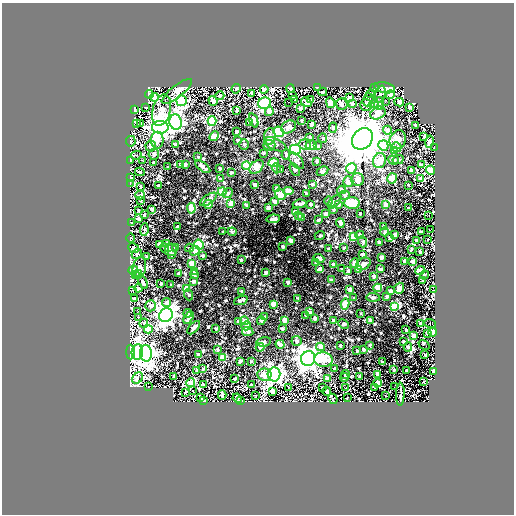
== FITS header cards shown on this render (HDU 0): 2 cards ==
NAXIS1  =                  512 / length of data axis 1
NAXIS2  =                  512 / length of data axis 2

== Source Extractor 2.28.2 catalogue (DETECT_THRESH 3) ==
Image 512 x 512 px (HDU 0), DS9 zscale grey, 1 PNG px = 1 image px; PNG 516 x 516 px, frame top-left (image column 1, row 512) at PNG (2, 3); each listed source drawn as its Kron ellipse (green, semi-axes under 4 px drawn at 4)
Background -0.034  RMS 0.013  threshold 0.04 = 3 sigma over >= 5 px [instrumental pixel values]
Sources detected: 350; all 350 listed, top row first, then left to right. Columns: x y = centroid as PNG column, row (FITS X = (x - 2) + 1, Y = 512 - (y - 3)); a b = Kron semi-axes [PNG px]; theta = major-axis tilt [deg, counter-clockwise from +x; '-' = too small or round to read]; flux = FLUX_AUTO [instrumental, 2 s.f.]
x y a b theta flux
318 87 3 2 - 0.87
375 88 4 4 - 1.1
385 88 10 5 -12 2.9
236 89 5 4 - 1.4
264 89 4 3 - 4.2
290 89 4 3 - 1.2
177 91 19 6 38 14
323 92 4 2 - 2.3
251 93 3 3 - 2.1
149 94 4 4 - 5.1
370 94 4 3 - 1.7
380 94 8 5 74 2.7
390 95 4 4 - 16
220 96 4 4 - 3.2
292 96 3 3 - 2.2
154 97 4 4 - 50
349 98 3 3 - 2.8
295 99 3 3 - 1.5
311 100 4 3 - 5
368 100 6 5 - 2.6
182 101 5 5 - 99
213 101 5 4 - 7.8
288 102 2 2 - 1.2
306 102 6 3 -31 4.5
385 102 2 2 - 3.1
399 102 5 4 - 3.3
264 103 6 5 - 92
330 103 5 4 - 15
352 103 4 3 - 2
379 103 6 5 - 1.9
342 104 5 5 - 1.9
374 104 5 4 - 1.4
366 105 6 5 - 2.2
145 107 3 3 - 1.1
410 107 4 3 - 4.9
300 108 3 3 - 2
134 110 3 2 - 1.3
161 110 16 9 75 16
236 111 3 3 - 1.1
269 111 4 4 - 2.1
378 113 8 6 26 5.5
254 120 7 4 -70 2.4
301 120 3 2 - 1
212 121 4 4 - 44
176 122 7 6 - 140
249 122 4 3 - 6.4
137 123 3 2 - 2.2
140 123 2 2 - 8
311 124 3 3 - 4.1
415 125 3 3 - 1
160 127 8 6 -1 330
288 127 8 6 32 3.1
333 128 5 4 - 1.7
387 130 4 4 - 4.4
236 132 3 3 - 2.2
278 132 5 5 - 39
214 136 5 4 - 10
270 136 8 5 84 3.1
309 137 4 3 - 0.84
424 137 3 2 - 0.9
323 138 4 4 - 0.93
362 139 11 9 47 2600
157 140 8 6 90 9.3
237 140 3 3 - 1.2
398 140 10 8 68 6.3
131 141 5 5 - 1.1
429 142 6 3 77 3.5
244 144 5 4 - 1.3
275 144 12 5 -25 3
305 144 6 5 - 1.8
175 145 4 4 - 1.1
269 145 6 5 - 2.4
311 145 6 5 - 3.3
383 145 5 4 - 22
151 146 5 5 - 2.9
317 146 4 3 - 0.82
396 147 5 5 - 3.6
434 148 3 2 - 29
295 150 5 5 - 47
394 151 4 3 - 3.4
263 153 2 2 - 0.68
154 154 5 5 - 2
286 154 5 3 - 1.2
136 155 5 3 - 2.5
198 157 4 3 - 0.69
398 159 5 4 - 1.7
142 160 3 2 - 9.2
393 160 5 4 - 1.9
131 161 3 2 - 0.76
296 161 9 5 -50 2.6
317 161 3 3 - 0.88
380 161 7 6 - 13
154 163 3 3 - 1.6
273 163 5 4 - 21
180 164 3 3 - 0.68
185 165 3 3 - 1.1
421 165 4 3 - 2.1
246 166 4 4 - 32
168 167 3 3 - 0.81
203 167 9 4 -38 3.1
257 167 8 5 42 6.5
219 168 3 2 - 0.83
276 168 5 3 - 0.83
351 168 5 5 - 8.3
281 169 3 2 - 1
295 170 7 3 -60 1.2
412 170 4 3 - 4
431 170 5 4 - 32
323 171 6 4 27 1.2
140 172 5 4 - 1.1
231 173 4 3 - 1.2
130 177 3 2 - 22
392 178 5 5 - 7.6
220 179 4 4 - 0.94
358 179 6 6 - 5
421 179 4 3 - 6.2
348 182 5 5 - 6
130 183 3 2 - 2.3
254 184 3 3 - 2.7
312 184 3 3 - 0.82
408 185 2 2 - 0.47
158 186 3 3 - 1.9
140 187 3 2 - 0.94
276 188 4 3 - 0.9
341 190 4 3 - 1.5
288 191 5 3 - 8.8
222 192 4 4 - 19
228 193 5 4 - 1.3
306 194 3 2 - 1
140 195 5 4 - 1.4
280 195 6 5 - 16
345 195 5 4 - 1.4
208 199 10 4 36 1.9
140 201 3 2 - 0.59
275 201 4 3 - 3
328 201 4 3 - 0.82
335 202 8 4 47 1.9
231 203 4 4 - 13
352 203 8 5 -2 14
208 204 4 4 - 2.4
300 204 7 3 8 2.6
310 204 3 2 - 0.9
339 204 4 4 - 1.2
247 205 3 3 - 1.8
386 205 4 3 - 7.4
268 207 3 3 - 1.3
191 208 5 4 - 16
408 208 3 2 - 0.73
152 209 3 3 - 1.4
138 210 3 2 - 0.68
333 210 3 2 - 0.86
295 212 3 3 - 4.6
360 213 3 2 - 0.74
325 214 3 3 - 2.7
144 215 3 2 - 0.83
299 215 3 2 - 0.96
429 215 2 2 - 5.5
302 218 3 3 - 0.99
139 219 4 3 - 1.9
273 219 7 3 8 2.4
318 220 3 3 - 1.9
131 222 3 3 - 6.3
340 223 5 3 - 6.8
177 227 3 3 - 1.5
384 227 4 3 - 1.6
431 229 2 2 - 0.69
144 230 6 3 83 1.5
422 231 4 3 - 4.8
223 232 3 2 - 0.86
232 232 4 4 - 0.97
385 232 4 4 - 0.96
320 235 5 3 - 0.76
360 235 4 3 - 2
395 235 3 3 - 1.8
353 237 4 4 - 14
130 238 4 3 - 0.83
390 238 3 3 - 1.3
428 239 3 3 - 6
417 240 4 3 - 6.3
291 241 4 3 - 7.9
363 242 5 3 - 0.94
379 242 3 3 - 1.1
166 243 4 4 - 1.2
159 244 4 3 - 3.1
199 245 5 4 - 33
283 246 3 2 - 1.1
176 247 3 3 - 2.4
133 248 6 4 -38 2.8
164 248 4 4 - 0.97
189 248 4 3 - 1.1
344 248 3 3 - 0.83
329 249 3 2 - 0.84
171 250 6 6 - 1.8
411 250 3 2 - 0.66
195 251 5 4 - 4.1
420 252 3 3 - 1.2
137 254 5 5 - 1.7
172 254 4 3 - 2.3
362 254 4 3 - 1.2
147 256 2 2 - 0.78
202 256 4 4 - 1.4
381 257 4 3 - 4.1
319 258 5 3 - 1.8
241 260 3 3 - 1
405 261 4 3 - 4.2
413 262 4 3 - 2.8
191 263 4 4 - 9.9
316 263 3 3 - 1.1
354 263 5 4 - 3
333 264 3 3 - 2.6
363 264 8 5 34 3
139 268 11 6 78 3.9
320 269 3 3 - 4.6
341 269 2 2 - 0.55
358 269 4 3 - 4.6
380 269 3 3 - 1.4
133 270 5 4 - 1.8
420 270 5 3 - 2.2
194 271 3 3 - 1.2
348 271 3 3 - 1.2
266 272 3 3 - 2.6
138 273 4 3 - 1.8
135 274 2 2 - 3.6
178 274 3 2 - 1.1
194 274 4 4 - 1.3
424 275 5 3 - 4.8
374 276 3 3 - 1.9
331 280 3 3 - 1.2
193 281 4 3 - 1.1
423 281 3 2 - 0.95
143 282 7 4 -64 3.7
288 282 3 3 - 1.9
161 284 3 2 - 0.86
171 285 3 2 - 0.85
138 288 4 3 - 2.7
187 288 4 4 - 11
378 288 4 4 - 11
399 288 5 4 - 3.6
132 290 3 2 - 3.3
350 290 3 3 - 1.9
433 290 2 2 - 2.7
242 291 3 3 - 1.5
391 291 4 3 - 3.4
189 295 5 3 - 0.9
386 296 3 3 - 1.5
373 297 7 3 -5 1
298 298 3 3 - 0.58
354 298 4 3 - 0.8
134 299 3 3 - 0.99
241 300 7 3 20 3
167 303 4 4 - 4.1
273 304 4 3 - 7.6
345 304 5 4 - 16
151 306 5 5 - 2.8
394 306 4 4 - 21
137 312 3 2 - 0.52
309 312 4 3 - 1.8
188 313 4 4 - 1.3
361 313 2 2 - 0.51
166 315 7 6 - 290
306 315 3 3 - 1.3
139 317 3 3 - 2.2
264 317 4 3 - 1.4
188 318 7 2 58 1.6
315 318 3 3 - 1.3
284 320 4 4 - 3.6
371 320 3 3 - 1.8
245 321 4 4 - 7.6
261 321 4 3 - 1.4
334 321 3 3 - 2.4
238 322 4 3 - 1.2
144 323 4 4 - 1.1
430 323 6 2 -18 3.5
343 324 5 4 - 1.3
421 324 4 3 - 7.4
246 326 5 4 - 1.7
194 328 8 3 47 3
148 329 4 4 - 17
216 329 3 2 - 1.1
282 329 3 3 - 1.6
406 330 3 2 - 0.75
248 332 6 3 -9 3.8
433 332 4 4 - 5.5
427 333 3 3 - 1.8
414 336 4 3 - 6.6
296 341 5 5 - 2.8
264 342 7 4 10 1.8
404 342 3 3 - 1.1
280 344 4 4 - 9.5
370 345 2 2 - 0.67
424 345 6 3 -38 2.4
340 346 2 2 - 0.74
260 347 4 4 - 1.9
321 347 4 4 - 5.5
408 347 4 4 - 1.6
217 350 3 3 - 0.79
364 350 3 3 - 2.6
357 351 2 2 - 0.8
130 352 7 4 -90 35
137 352 8 6 85 31
146 353 8 6 -87 330
425 354 3 2 - 0.86
198 355 3 3 - 1.4
222 358 4 3 - 10
308 359 7 7 - 520
323 360 9 7 -8 24
240 361 3 3 - 1.3
251 361 4 4 - 0.82
382 362 3 2 - 0.86
203 369 3 3 - 0.62
334 369 3 3 - 0.93
197 370 3 3 - 1.1
394 370 3 2 - 0.62
406 371 3 2 - 1.2
434 371 3 3 - 9.5
274 374 7 6 - 190
345 374 4 4 - 1
378 374 4 3 - 3.3
264 375 7 6 - 5.3
173 376 3 2 - 0.74
360 376 3 3 - 1.7
344 377 4 2 - 0.48
137 378 6 5 - 3.9
235 379 3 2 - 0.92
327 379 3 3 - 2.5
423 382 2 2 - 0.5
191 383 4 4 - 9.8
377 383 4 4 - 3.3
203 385 4 3 - 1.1
251 385 3 3 - 1.4
148 386 2 2 - 1.2
289 387 3 2 - 4
394 387 2 2 - 0.67
322 388 3 3 - 1.9
346 388 3 2 - 2.6
374 388 2 2 - 7
193 390 3 2 - 1.9
272 391 4 3 - 7.9
327 391 4 4 - 1.5
185 392 3 2 - 0.78
400 394 11 2 88 2.2
222 395 4 4 - 1.3
255 395 3 2 - 9.8
385 396 2 2 - 1.9
200 397 3 2 - 0.73
237 398 5 3 - 2.7
347 398 3 2 - 1.9
333 399 5 3 - 0.97
204 400 3 2 - 0.81
240 401 3 3 - 2.1